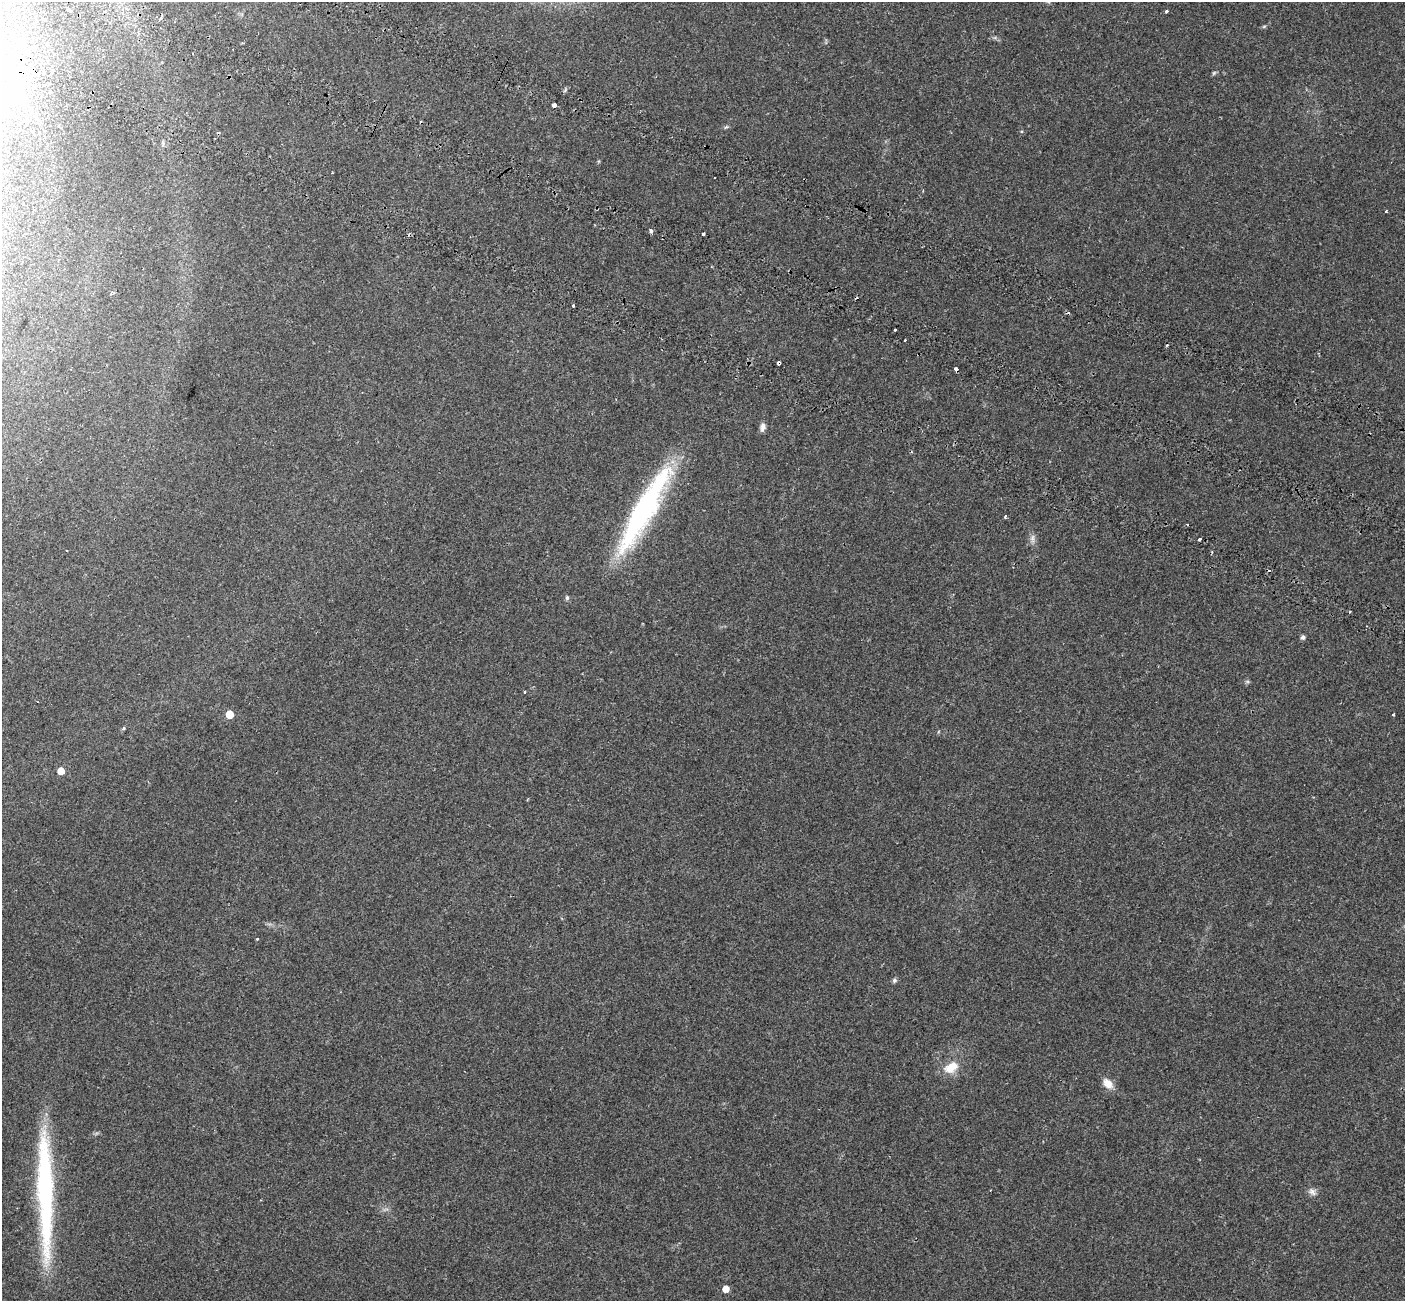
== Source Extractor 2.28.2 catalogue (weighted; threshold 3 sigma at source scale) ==
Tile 11 of 4 x 4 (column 3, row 3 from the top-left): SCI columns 3266-4668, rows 1973-3271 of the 6198 x 6388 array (HDU 1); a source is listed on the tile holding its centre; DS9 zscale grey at full resolution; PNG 1407 x 1303 px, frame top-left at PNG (2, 2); no overlay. Shown black and unused: <1% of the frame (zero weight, under 2 of 3 exposures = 8% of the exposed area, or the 3 px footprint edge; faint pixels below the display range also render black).
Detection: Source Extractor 2.28.2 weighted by HDU 2 'WHT'; one run over the whole footprint, this tile lists its part. Background 0.0576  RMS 0.0048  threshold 0.0215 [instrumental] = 3 sigma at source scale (4.5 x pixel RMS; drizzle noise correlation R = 1.50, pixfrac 1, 0.0396/0.0396 arcsec/px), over >= 5 px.
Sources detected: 44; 6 cosmic-ray / hot-pixel residue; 1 long thin detection or spike segment (spike, bleed or trail) — not listed; the other 37 listed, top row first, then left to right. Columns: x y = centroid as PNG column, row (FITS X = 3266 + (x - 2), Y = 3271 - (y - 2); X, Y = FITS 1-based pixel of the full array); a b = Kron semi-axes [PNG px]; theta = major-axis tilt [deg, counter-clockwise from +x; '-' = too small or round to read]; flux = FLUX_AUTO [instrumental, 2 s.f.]
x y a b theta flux
69 9 6 4 -52 0.85
1166 11 3 3 - 0.76
161 18 5 3 - 0.63
1264 26 6 4 19 0.54
1214 73 7 5 46 0.66
50 92 3 3 - 1.1
554 105 4 3 - 42
726 127 7 4 43 0.6
714 178 3 2 - 0.49
1386 211 3 2 - 0.39
651 231 5 4 - 1.5
703 234 3 3 - 1.5
574 305 3 3 - 1.3
895 330 3 3 - 1.7
905 340 3 2 - 0.46
779 363 4 3 - 2.7
956 369 4 3 - 3.5
763 427 11 7 78 2
644 509 89 18 61 96
1005 517 4 3 - 1.3
1032 538 11 6 85 1.8
1199 539 3 3 - 2.4
66 550 3 2 - 0.41
567 598 6 5 - 0.79
1350 612 3 2 - 0.57
1303 637 4 4 - 1.5
524 692 3 3 - 0.75
229 714 5 5 - 7.7
1393 715 3 3 - 0.5
123 728 5 4 - 0.67
61 771 5 5 - 4.6
257 939 3 3 - 0.32
894 980 6 6 - 0.92
951 1067 18 11 31 8.2
1108 1084 13 9 -46 4.6
1312 1192 13 7 -42 2
726 1289 5 5 - 4.7
Overlapping masked pixels (flux is a lower limit): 2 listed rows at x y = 779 363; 956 369